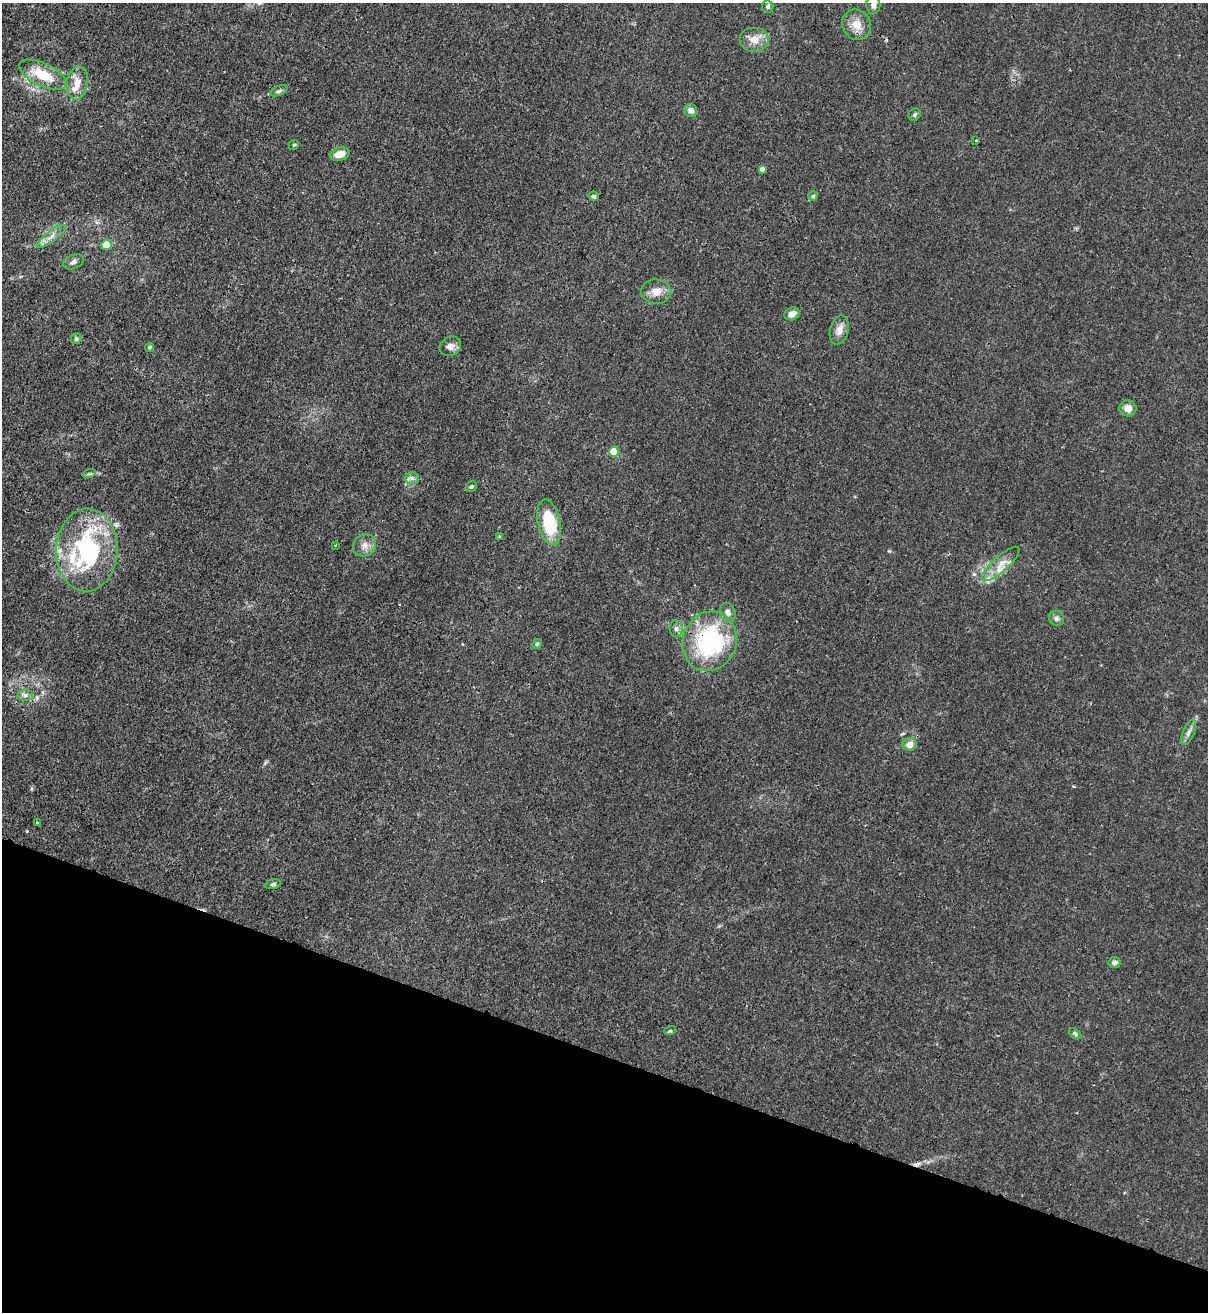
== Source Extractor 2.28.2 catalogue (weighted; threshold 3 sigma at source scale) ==
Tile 15 of 4 x 4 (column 3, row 4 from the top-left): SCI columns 2756-3961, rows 32-1341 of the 5386 x 5315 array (HDU 1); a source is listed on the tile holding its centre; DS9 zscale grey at full resolution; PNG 1210 x 1314 px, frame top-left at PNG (2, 3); each listed source drawn as its Kron ellipse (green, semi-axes under 4 px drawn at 4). Shown black and unused: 20% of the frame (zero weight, under 3 of 4 exposures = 7% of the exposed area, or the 3 px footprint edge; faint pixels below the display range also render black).
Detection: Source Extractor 2.28.2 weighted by HDU 2 'WHT'; one run over the whole footprint, this tile lists its part. Background 0.0226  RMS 0.0029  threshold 0.013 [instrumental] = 3 sigma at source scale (4.5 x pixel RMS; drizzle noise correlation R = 1.50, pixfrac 1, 0.05/0.05 arcsec/px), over >= 5 px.
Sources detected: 51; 1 cosmic-ray / hot-pixel residue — neither listed nor drawn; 2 inside a brighter listed object's ellipse — not listed separately; the other 48 listed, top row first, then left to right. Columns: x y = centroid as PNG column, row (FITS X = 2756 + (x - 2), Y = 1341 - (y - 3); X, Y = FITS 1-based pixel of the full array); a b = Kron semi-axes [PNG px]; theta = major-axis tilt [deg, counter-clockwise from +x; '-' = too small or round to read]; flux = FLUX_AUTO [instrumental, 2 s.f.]
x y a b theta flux
873 5 9 7 88 1.3
768 6 6 6 - 0.53
857 25 15 14 - 3.6
754 40 15 12 0 3.4
43 75 26 11 -26 8.6
77 83 17 10 80 3.4
279 91 9 4 24 0.62
691 110 7 6 - 1.4
915 114 6 5 - 0.56
976 140 3 3 - 0.25
294 145 5 4 - 0.39
340 154 10 6 13 3.2
762 169 4 4 - 1.5
594 196 5 4 - 0.53
813 196 5 5 - 0.41
51 236 18 5 37 2
106 245 5 5 - 5.9
74 262 11 7 24 1
656 292 15 12 -4 2.9
792 314 8 6 24 2
839 330 15 9 76 2.3
76 339 6 5 - 0.57
450 346 11 9 31 1.6
150 347 5 4 - 0.43
1128 408 8 8 - 2.3
614 452 5 5 - 12
89 474 7 4 18 0.44
412 478 6 6 - 0.89
471 487 6 5 - 0.48
549 522 23 11 -78 14
500 537 3 3 - 0.9
335 545 4 2 - 0.25
364 545 12 10 37 2.1
87 550 41 30 88 45
1001 564 24 8 42 3.5
728 612 10 7 -72 1.4
1056 618 8 7 - 0.94
676 628 8 6 -89 1
710 641 30 26 69 35
537 644 5 4 - 0.63
25 695 7 6 - 0.84
1188 732 13 5 67 1.2
910 745 7 6 - 2.4
37 823 3 2 - 0.51
273 884 8 4 14 0.56
1114 963 6 5 - 1.2
670 1031 6 4 17 0.38
1075 1034 7 4 -38 0.5
Overlapping masked pixels (flux is a lower limit): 2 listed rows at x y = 87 550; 710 641
Isophote crosses this tile's border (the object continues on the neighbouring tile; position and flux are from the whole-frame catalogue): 1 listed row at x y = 873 5